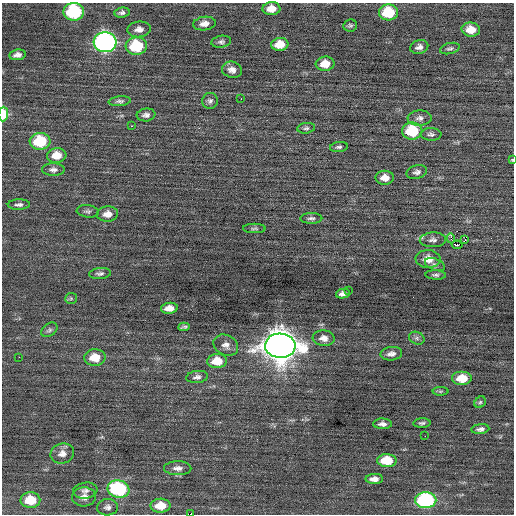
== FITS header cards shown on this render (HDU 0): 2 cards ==
NAXIS1  =                  512 / Axis length
NAXIS2  =                  512 / Axis length

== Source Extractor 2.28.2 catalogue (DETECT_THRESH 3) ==
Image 512 x 512 px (HDU 0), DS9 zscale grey, 1 PNG px = 1 image px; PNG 516 x 516 px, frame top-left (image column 1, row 512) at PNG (2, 3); each listed source drawn as its Kron ellipse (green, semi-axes under 4 px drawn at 4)
Background 0.00857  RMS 0.69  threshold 2.07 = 3 sigma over >= 5 px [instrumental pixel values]
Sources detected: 81; all 81 listed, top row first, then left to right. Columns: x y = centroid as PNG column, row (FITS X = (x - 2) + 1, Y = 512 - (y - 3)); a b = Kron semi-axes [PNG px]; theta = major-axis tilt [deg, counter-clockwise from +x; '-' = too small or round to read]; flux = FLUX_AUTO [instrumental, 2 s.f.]
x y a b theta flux
271 9 9 6 3 500
74 12 10 9 - 4300
122 12 7 5 7 130
388 12 9 8 - 1800
204 24 11 7 8 310
350 25 7 6 - 93
139 29 12 8 6 280
471 30 9 7 -5 590
105 42 11 10 - 17000
221 42 10 6 9 130
280 44 8 6 7 660
136 46 11 9 3 2300
419 47 9 7 15 230
450 48 10 5 14 120
17 55 8 5 8 210
325 64 9 7 5 640
232 70 10 8 -14 280
241 99 2 2 - 56
120 101 11 5 6 130
210 101 8 7 - 150
3 114 7 5 87 1000
146 115 9 6 6 180
420 118 12 7 3 220
132 126 3 2 - 95
306 128 9 5 7 110
412 131 10 8 -1 2100
431 134 10 6 -3 150
40 141 10 8 4 2300
339 147 9 5 8 110
57 155 10 7 7 640
512 160 4 4 - 41
53 170 11 6 0 190
417 172 10 7 14 160
385 178 9 7 -1 390
19 205 11 5 2 150
88 211 11 6 -7 130
107 214 10 7 4 380
311 218 11 5 1 140
254 228 11 4 0 100
451 238 5 3 - 530
433 240 13 7 2 210
465 240 3 2 - 170
457 245 5 3 - 360
428 259 12 9 -2 540
435 265 10 5 -23 120
100 273 11 5 4 140
436 275 10 4 -3 120
348 290 3 2 - 190
343 294 7 4 12 190
71 298 6 5 - 58
169 308 8 5 5 390
184 327 6 3 4 79
49 330 9 6 38 120
324 338 11 8 -5 300
417 338 8 6 -22 110
226 345 13 10 -26 290
280 346 15 12 -2 82000
391 354 11 6 7 230
19 357 2 2 - 270
95 357 10 8 2 810
217 361 10 7 3 860
197 377 11 6 7 170
462 378 10 7 0 990
440 391 8 4 0 76
480 402 6 5 - 82
422 423 8 5 3 120
382 424 9 5 0 200
480 429 9 5 7 170
425 436 2 2 - 37
62 453 12 10 14 330
387 461 9 6 0 1400
178 468 13 7 -1 250
374 479 9 5 1 270
118 489 11 8 -9 4900
85 491 12 8 10 200
84 497 12 9 3 320
30 500 10 7 1 1100
426 500 10 8 0 6300
161 506 10 7 2 750
108 507 10 8 3 200
190 514 2 2 - 910
At the frame edge (FLAGS 8, measured only in part): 4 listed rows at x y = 74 12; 3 114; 512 160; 190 514